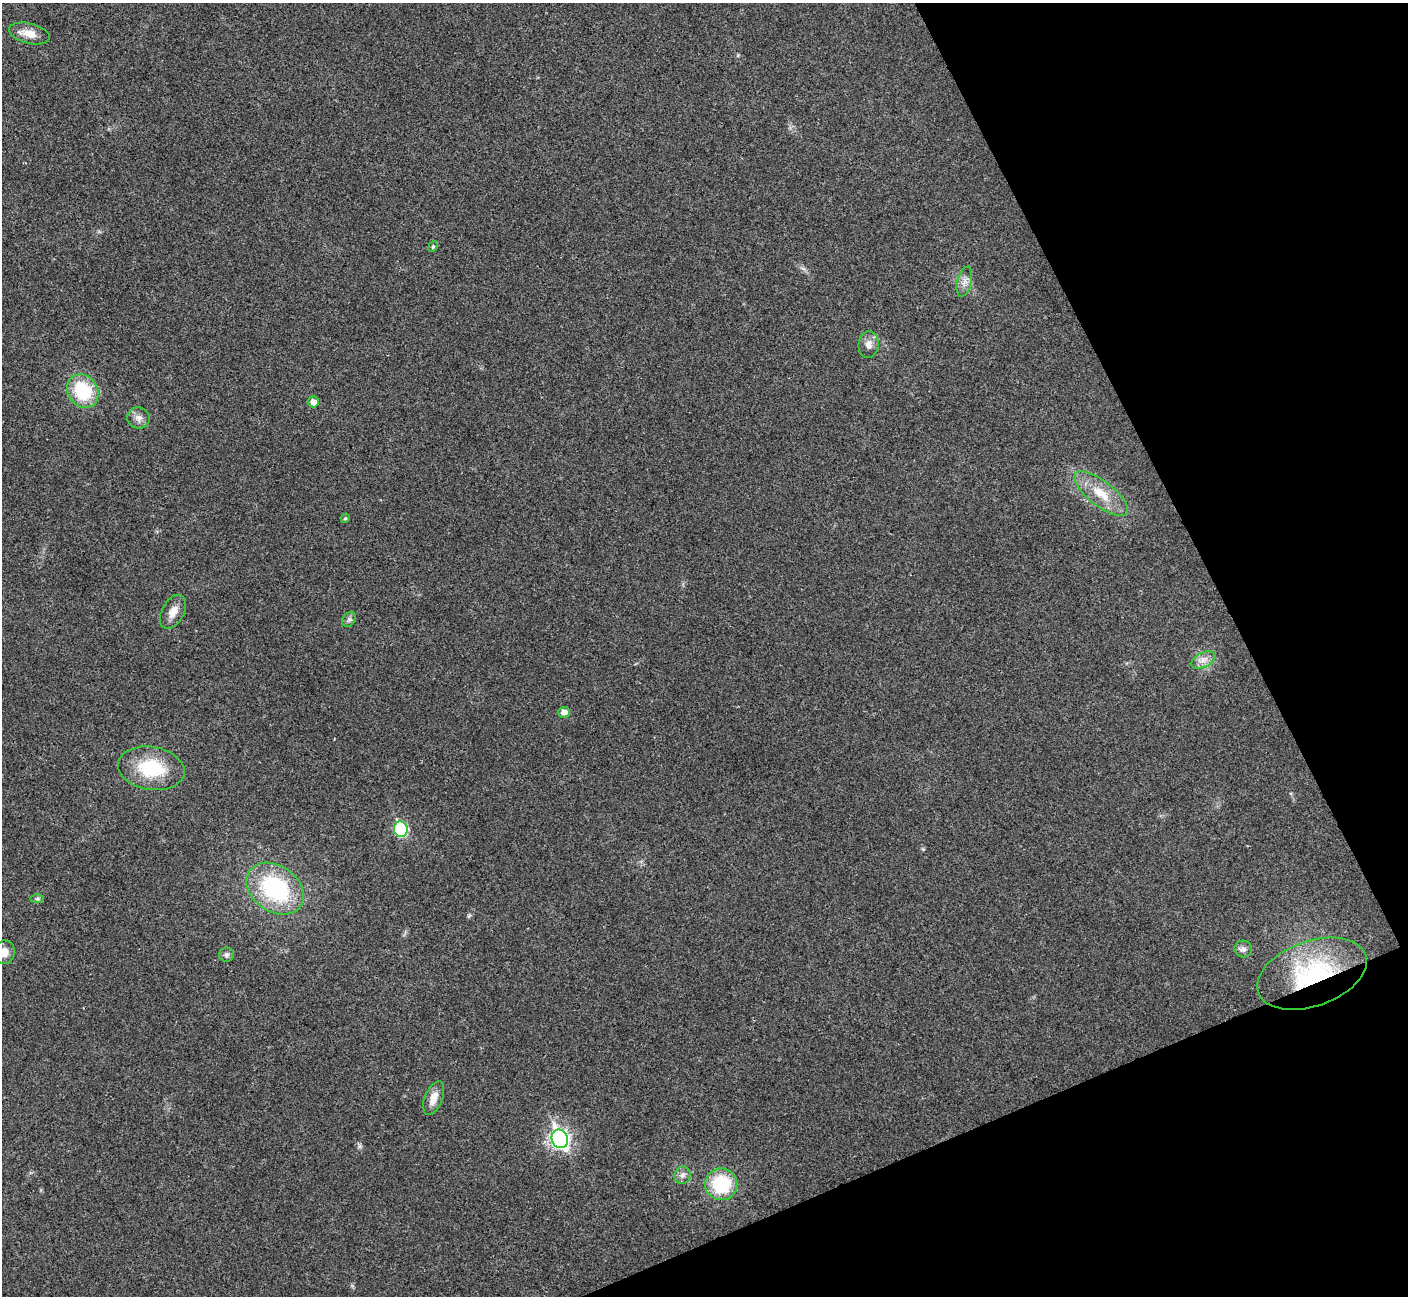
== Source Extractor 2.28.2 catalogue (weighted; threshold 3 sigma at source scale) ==
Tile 12 of 4 x 4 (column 4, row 3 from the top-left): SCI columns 4219-5624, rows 1450-2743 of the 5629 x 5617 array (HDU 1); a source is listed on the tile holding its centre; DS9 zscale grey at full resolution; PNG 1410 x 1298 px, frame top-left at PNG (2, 3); each listed source drawn as its Kron ellipse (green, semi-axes under 4 px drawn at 4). Shown black and unused: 21% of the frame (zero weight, under 3 of 4 exposures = <1% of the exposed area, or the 3 px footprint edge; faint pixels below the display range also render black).
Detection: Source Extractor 2.28.2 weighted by HDU 2 'WHT'; one run over the whole footprint, this tile lists its part. Background 0.0221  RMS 0.0053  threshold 0.0239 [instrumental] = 3 sigma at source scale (4.5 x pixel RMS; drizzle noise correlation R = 1.50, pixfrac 1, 0.05/0.05 arcsec/px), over >= 5 px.
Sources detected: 25; all 25 listed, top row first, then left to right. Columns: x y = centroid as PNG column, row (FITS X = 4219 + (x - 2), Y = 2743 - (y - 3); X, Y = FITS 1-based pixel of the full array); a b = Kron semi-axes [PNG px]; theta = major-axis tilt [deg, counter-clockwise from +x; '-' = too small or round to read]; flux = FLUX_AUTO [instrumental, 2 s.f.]
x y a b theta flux
29 33 21 10 -14 6.5
433 247 5 4 - 0.71
964 282 15 7 76 3.3
869 344 13 10 85 3.8
83 391 17 15 -55 29
313 402 5 5 - 3.6
138 418 11 10 - 3.3
1101 494 32 12 -38 14
345 518 5 4 - 0.67
173 612 18 11 62 5.7
349 619 8 6 55 1.4
1203 660 13 7 26 3.7
564 712 6 5 - 3.7
151 768 33 21 -10 28
401 829 8 7 - 51
275 889 31 23 -35 57
37 899 7 4 0 0.96
1243 949 8 8 - 2.1
4 952 12 10 83 5.1
226 955 7 7 - 1.6
1312 974 57 32 19 60
434 1098 18 9 68 5.8
560 1139 9 8 - 190
683 1175 9 8 - 2.2
721 1184 16 16 - 29
Overlapping masked pixels (flux is a lower limit): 1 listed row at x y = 1312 974
Isophote crosses this tile's border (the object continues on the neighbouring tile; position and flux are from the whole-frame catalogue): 1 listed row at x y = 4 952